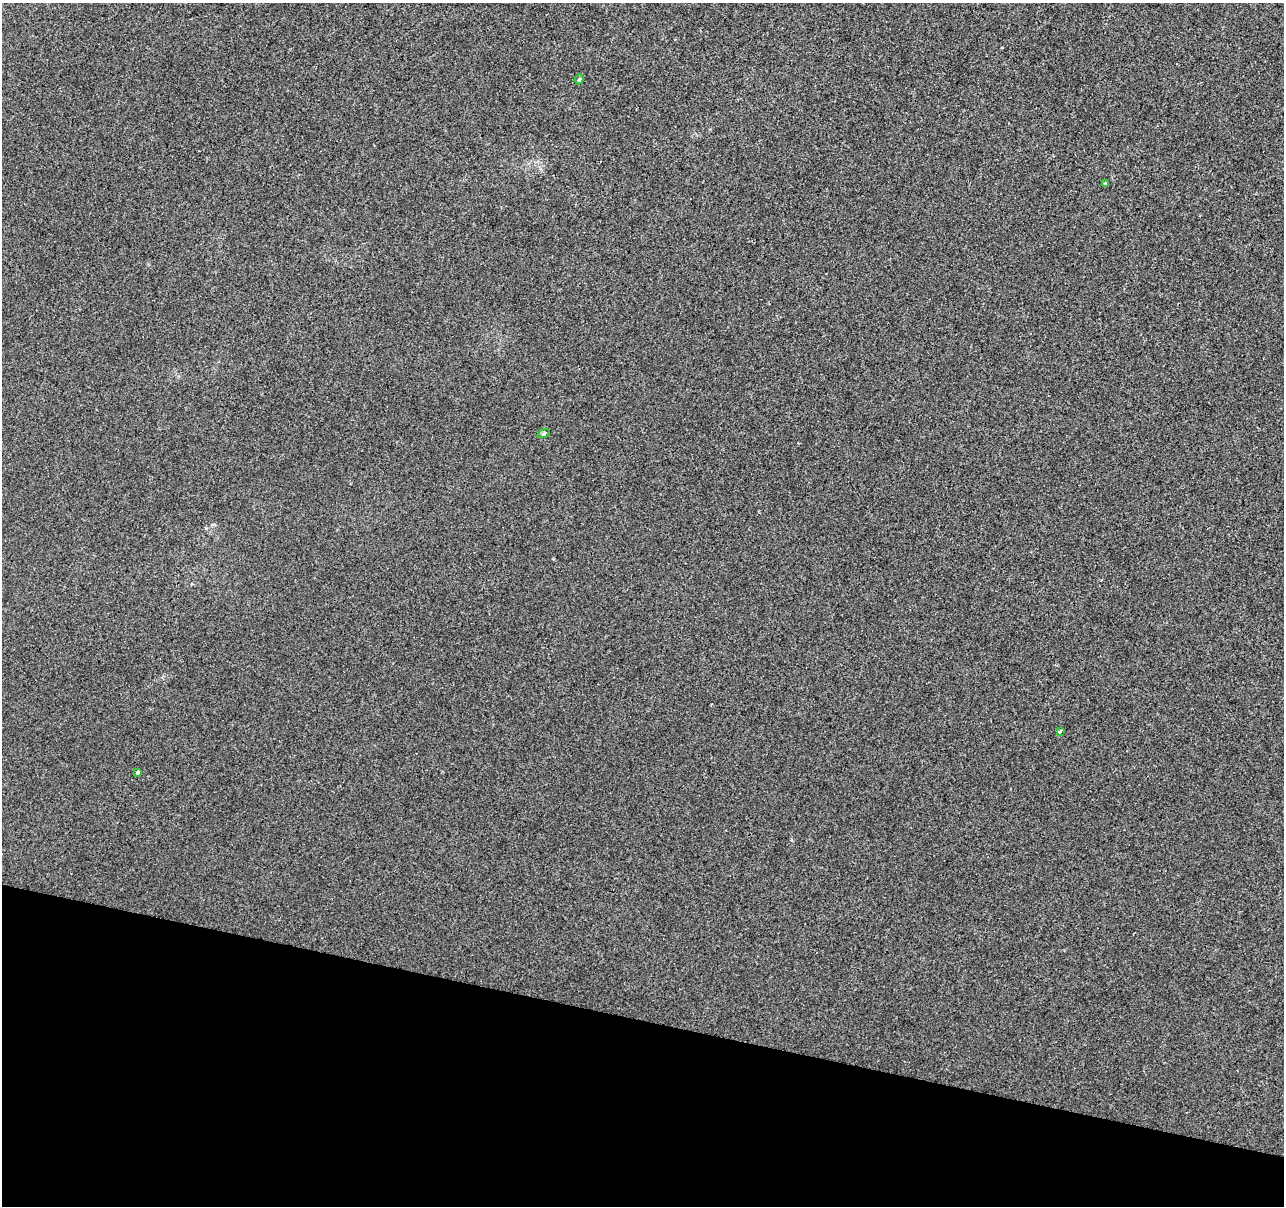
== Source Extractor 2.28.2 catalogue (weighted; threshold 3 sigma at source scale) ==
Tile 15 of 4 x 4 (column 3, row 4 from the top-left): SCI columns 2565-3846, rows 221-1424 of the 5136 x 5319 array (HDU 1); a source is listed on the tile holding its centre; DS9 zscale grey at full resolution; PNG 1286 x 1208 px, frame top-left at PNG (2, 3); each listed source drawn as its Kron ellipse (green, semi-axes under 4 px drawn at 4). Shown black and unused: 15% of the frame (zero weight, under 2 of 3 exposures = <1% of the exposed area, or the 3 px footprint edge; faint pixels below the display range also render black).
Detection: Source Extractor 2.28.2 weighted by HDU 2 'WHT'; one run over the whole footprint, this tile lists its part. Background 3.32e-04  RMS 0.0042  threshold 0.0188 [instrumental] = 3 sigma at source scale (4.5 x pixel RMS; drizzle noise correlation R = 1.50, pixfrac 1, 0.0396/0.0396 arcsec/px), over >= 5 px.
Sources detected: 5; all 5 listed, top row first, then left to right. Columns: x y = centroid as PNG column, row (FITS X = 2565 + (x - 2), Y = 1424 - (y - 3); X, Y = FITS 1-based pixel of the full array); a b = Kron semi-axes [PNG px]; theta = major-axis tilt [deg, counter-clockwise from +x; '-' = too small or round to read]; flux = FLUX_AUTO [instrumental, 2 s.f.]
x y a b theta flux
579 79 5 4 - 0.58
1105 184 3 3 - 0.97
544 433 6 4 19 0.54
1060 731 4 3 - 1.9
137 772 4 3 - 0.83